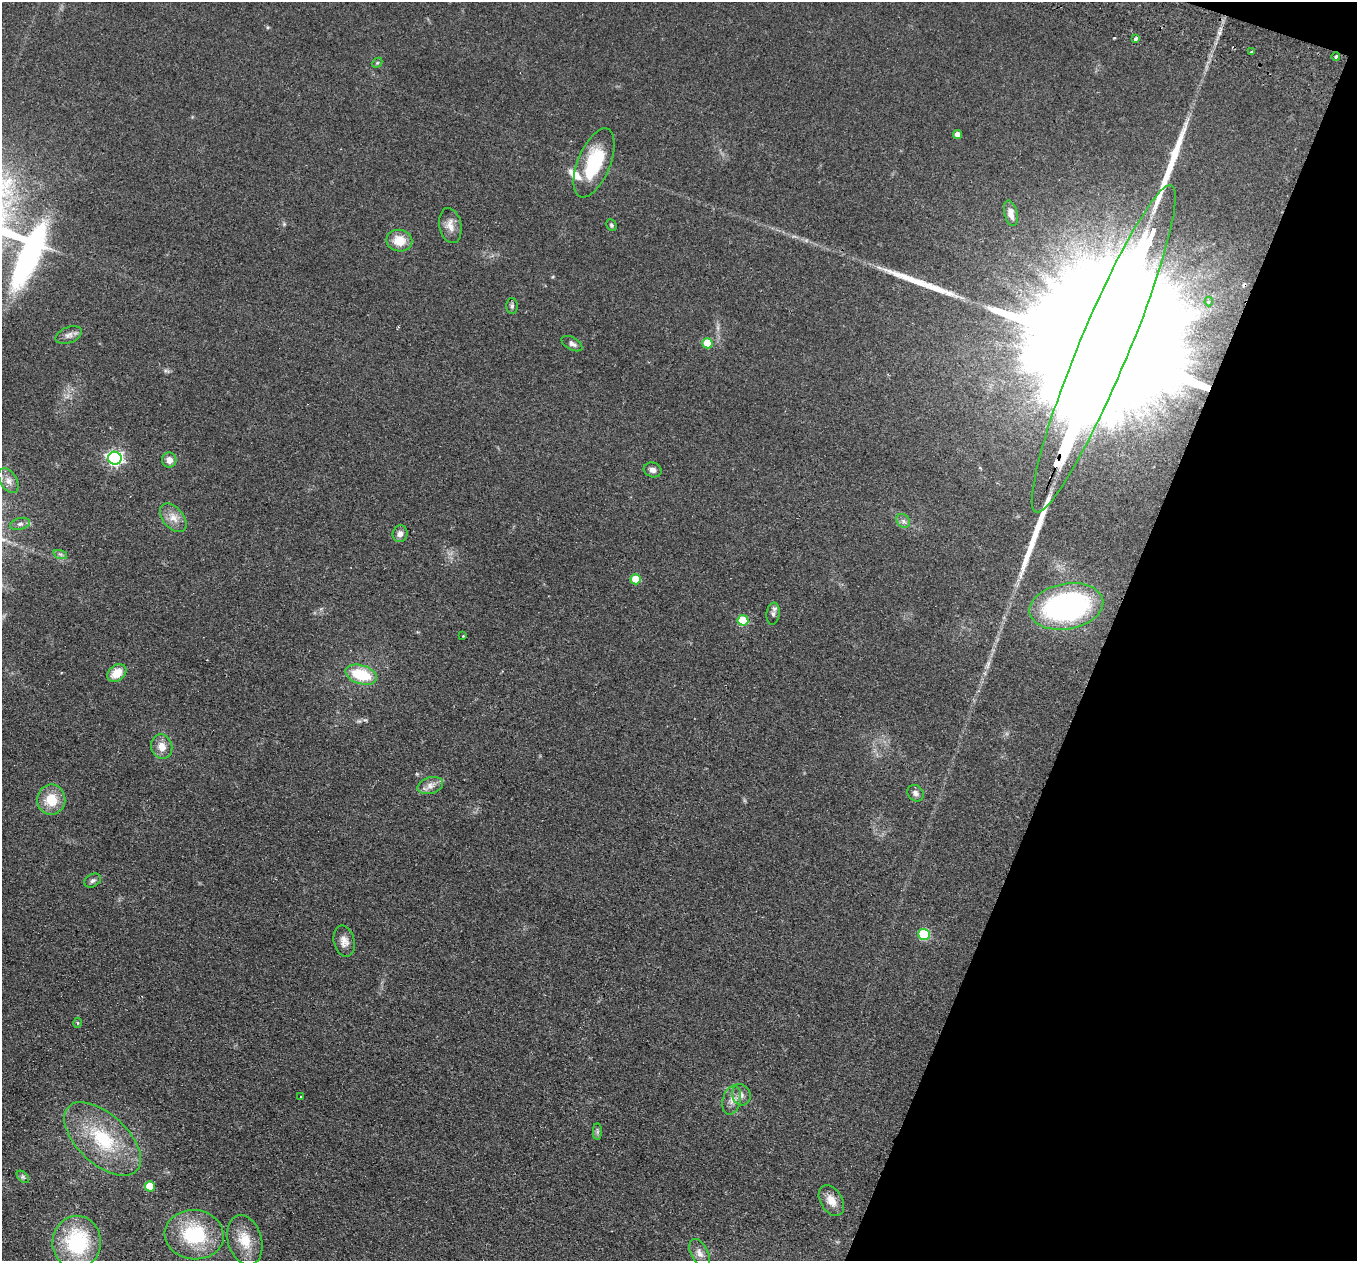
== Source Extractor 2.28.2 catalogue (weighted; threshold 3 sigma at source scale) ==
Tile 8 of 4 x 4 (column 4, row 2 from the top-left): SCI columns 4087-5441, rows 2836-4094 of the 5464 x 5543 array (HDU 1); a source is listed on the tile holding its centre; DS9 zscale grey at full resolution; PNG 1359 x 1263 px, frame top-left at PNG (2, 2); each listed source drawn as its Kron ellipse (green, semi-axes under 4 px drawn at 4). Shown black and unused: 19% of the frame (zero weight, under 2 of 3 exposures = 3% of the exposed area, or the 3 px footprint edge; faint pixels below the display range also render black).
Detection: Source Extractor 2.28.2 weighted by HDU 2 'WHT'; one run over the whole footprint, this tile lists its part. Background 0.114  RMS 0.011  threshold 0.0476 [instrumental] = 3 sigma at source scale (4.5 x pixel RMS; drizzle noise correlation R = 1.50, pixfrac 1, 0.05/0.05 arcsec/px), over >= 5 px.
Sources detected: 59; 2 cosmic-ray / hot-pixel residue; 3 long thin detections or spike segments (spike, bleed or trail) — neither listed nor drawn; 2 inside a brighter listed object's ellipse — not listed separately; the other 52 listed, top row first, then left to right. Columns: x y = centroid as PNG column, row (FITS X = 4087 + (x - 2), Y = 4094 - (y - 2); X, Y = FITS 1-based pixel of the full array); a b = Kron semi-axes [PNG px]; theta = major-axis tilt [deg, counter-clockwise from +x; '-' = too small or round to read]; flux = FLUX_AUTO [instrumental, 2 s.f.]
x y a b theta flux
1136 39 4 3 - 5.2
1251 52 3 3 - 3.8
1336 57 4 3 - 1.9
377 63 6 4 44 1.4
958 135 4 4 - 5.9
594 163 37 16 68 57
1011 213 13 6 -77 8.2
611 225 6 5 - 1.8
450 226 18 11 -78 9.4
399 241 13 11 -10 17
1209 302 5 4 - 1.6
512 306 8 5 89 2.2
69 335 13 8 23 5.3
707 343 5 5 - 28
572 344 11 6 -29 3.8
1104 349 177 25 67 220000
115 458 7 6 - 270
169 460 7 7 - 7
653 470 9 7 -19 4.5
8 481 14 8 -58 7.5
173 518 17 10 -50 10
903 521 7 6 - 3
20 524 10 6 15 3.6
400 534 8 7 - 4.9
60 554 7 4 -18 2.1
636 579 5 5 - 27
1066 606 37 23 10 240
773 614 11 6 83 3.6
743 620 5 5 - 47
463 636 3 2 - 1
117 673 10 8 38 16
361 675 16 9 -17 41
162 747 12 10 -74 10
430 785 13 8 16 6.7
915 793 9 7 -46 4.3
51 800 15 14 - 24
93 880 9 6 31 2.8
924 934 6 5 - 69
344 941 16 10 -76 8
78 1023 5 3 - 1.1
741 1095 11 9 -67 5.6
301 1097 3 3 - 1.3
732 1100 15 9 76 7.8
597 1132 8 4 90 2.1
103 1139 47 25 -43 69
23 1177 7 4 -45 2
150 1186 5 5 - 25
831 1200 17 11 -59 11
194 1235 30 24 -6 69
245 1240 25 17 -73 25
77 1242 26 24 86 95
700 1253 15 8 -63 7.1
Overlapping masked pixels (flux is a lower limit): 1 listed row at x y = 1104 349